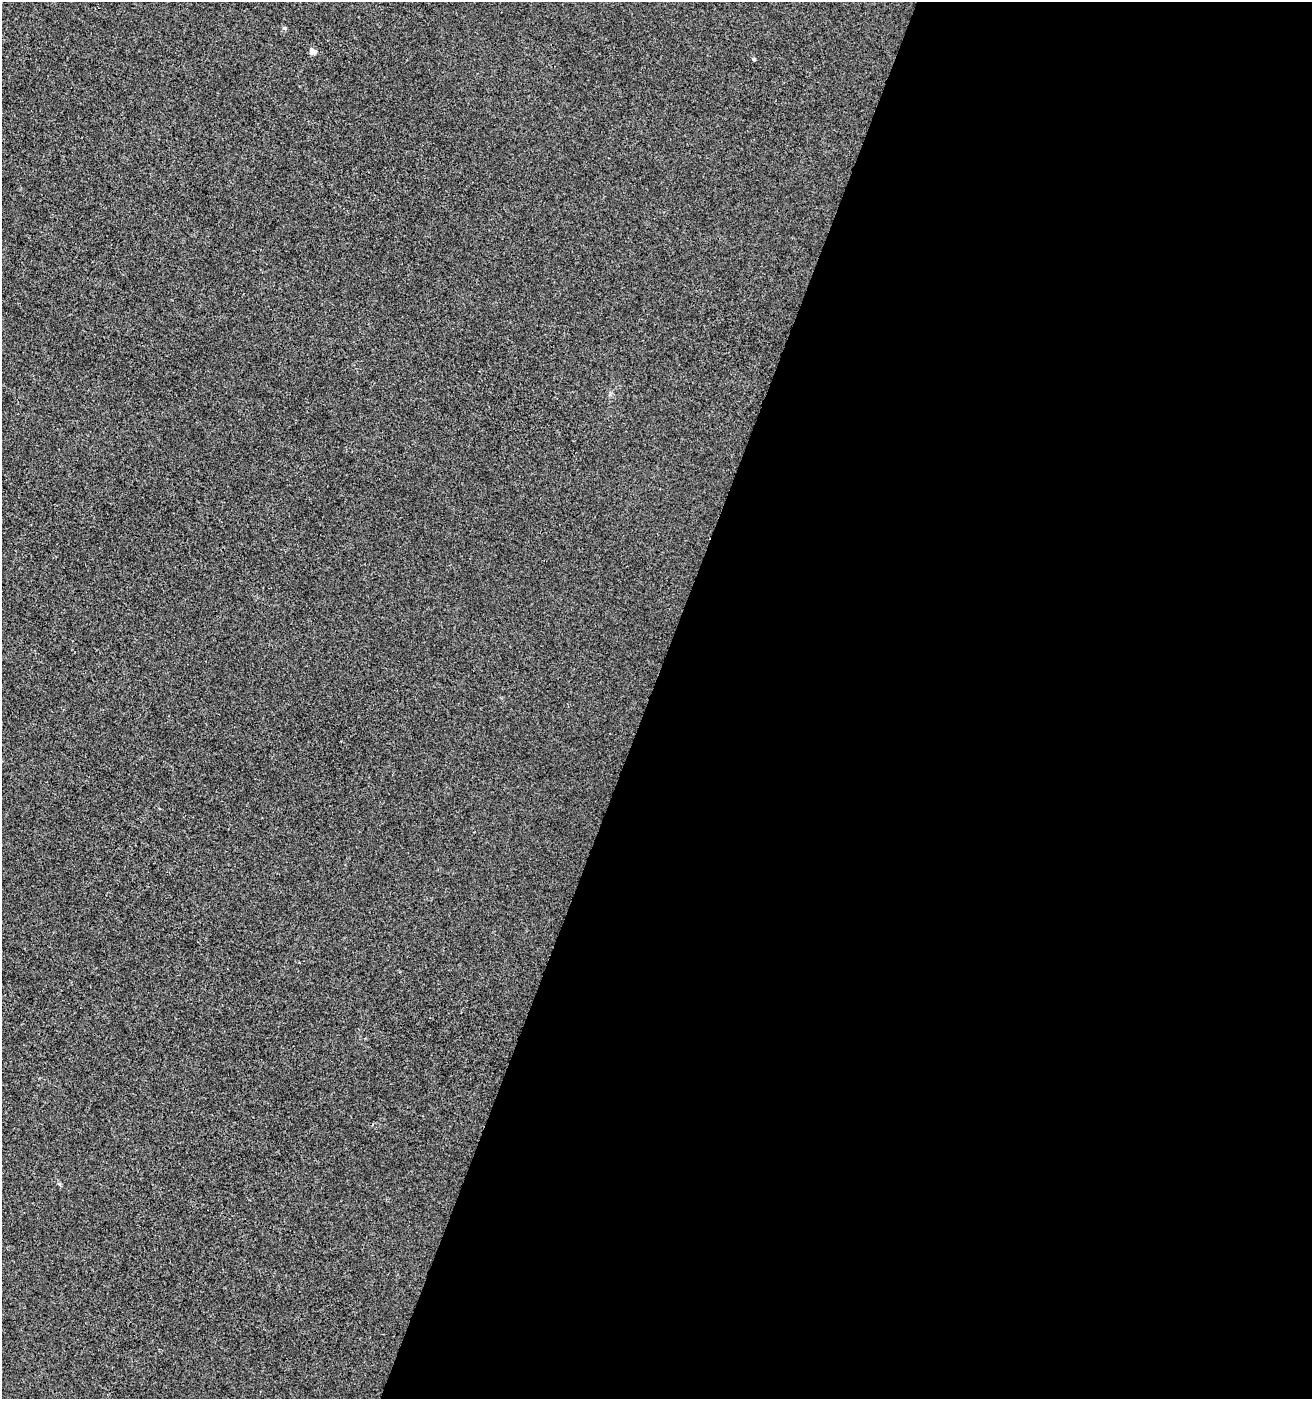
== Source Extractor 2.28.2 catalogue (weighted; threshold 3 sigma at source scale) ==
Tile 12 of 4 x 4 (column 4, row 3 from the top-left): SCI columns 4139-5448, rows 1405-2801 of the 5721 x 5596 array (HDU 1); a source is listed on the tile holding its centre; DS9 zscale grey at full resolution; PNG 1314 x 1401 px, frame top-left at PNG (2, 2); no overlay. Shown black and unused: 51% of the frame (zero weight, under 3 of 4 exposures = <1% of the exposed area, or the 3 px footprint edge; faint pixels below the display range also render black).
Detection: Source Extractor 2.28.2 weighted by HDU 2 'WHT'; one run over the whole footprint, this tile lists its part. Background -5.16e-04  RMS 0.0034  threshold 0.0155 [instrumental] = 3 sigma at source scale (4.5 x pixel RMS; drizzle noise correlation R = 1.50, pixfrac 1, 0.0396/0.0396 arcsec/px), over >= 5 px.
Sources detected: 3; all 3 listed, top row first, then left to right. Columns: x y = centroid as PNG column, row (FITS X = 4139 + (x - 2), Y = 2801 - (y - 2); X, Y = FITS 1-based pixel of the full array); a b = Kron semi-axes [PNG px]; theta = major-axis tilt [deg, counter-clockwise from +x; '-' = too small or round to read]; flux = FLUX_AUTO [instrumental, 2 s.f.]
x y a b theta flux
285 28 6 5 - 0.53
313 51 5 4 - 3.9
754 59 4 4 - 0.53